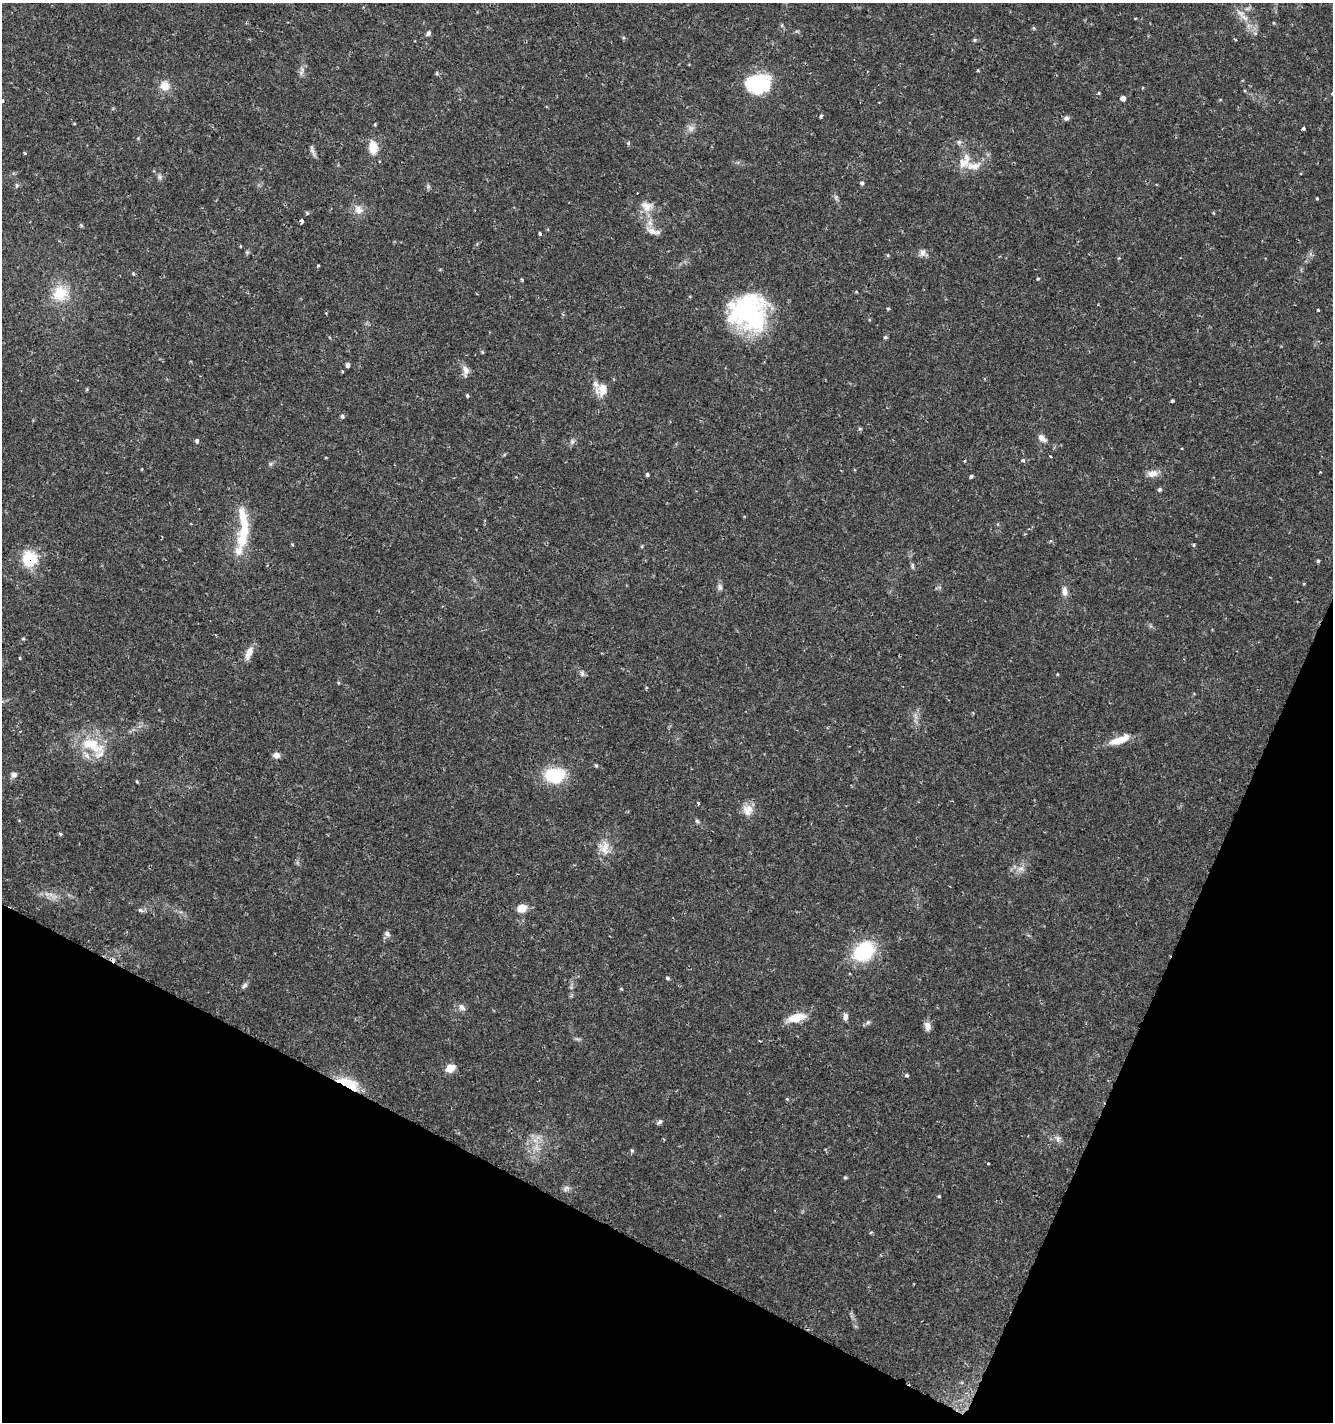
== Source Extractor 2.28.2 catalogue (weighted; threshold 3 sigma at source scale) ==
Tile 15 of 4 x 4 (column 3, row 4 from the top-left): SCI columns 2933-4263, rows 3-1422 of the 5800 x 5692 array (HDU 1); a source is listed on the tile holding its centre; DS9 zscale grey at full resolution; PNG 1335 x 1424 px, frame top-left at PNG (2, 3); no overlay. Shown black and unused: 21% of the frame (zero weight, under 2 of 3 exposures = <1% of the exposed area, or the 3 px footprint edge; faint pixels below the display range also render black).
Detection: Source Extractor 2.28.2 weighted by HDU 2 'WHT'; one run over the whole footprint, this tile lists its part. Background 0.0364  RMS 0.0033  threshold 0.015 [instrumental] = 3 sigma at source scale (4.5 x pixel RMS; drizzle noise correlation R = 1.50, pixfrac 1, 0.0396/0.0396 arcsec/px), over >= 5 px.
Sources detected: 111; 1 too faint to see at this stretch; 4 inside a brighter object's white glare — not listed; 5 inside a brighter listed object's ellipse — not listed separately; the other 101 listed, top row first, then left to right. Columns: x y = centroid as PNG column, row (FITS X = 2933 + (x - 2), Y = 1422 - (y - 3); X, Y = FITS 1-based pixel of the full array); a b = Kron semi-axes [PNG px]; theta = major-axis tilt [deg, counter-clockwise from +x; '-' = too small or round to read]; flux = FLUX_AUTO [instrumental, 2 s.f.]
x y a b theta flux
1244 18 13 6 -31 2.1
428 33 6 5 - 0.84
975 40 5 4 - 0.5
302 71 13 3 75 0.9
437 73 5 3 - 0.34
763 85 26 17 -15 10
165 86 12 11 - 3.5
1332 93 3 3 - 0.28
1123 98 5 4 - 1.5
3 100 3 3 - 0.5
821 116 4 3 - 0.53
1066 118 7 6 - 0.87
375 124 5 3 - 0.28
1303 129 3 3 - 1.1
959 142 6 5 - 0.66
628 143 5 4 - 0.42
312 147 8 4 -89 0.75
373 147 15 9 -84 5.2
25 153 3 3 - 0.4
973 166 26 10 -3 4.3
160 177 7 4 -89 0.67
862 183 5 5 - 0.65
16 185 6 4 -71 0.43
1317 199 3 2 - 0.3
647 206 17 12 -22 3.6
358 210 13 10 -38 2.6
302 221 4 3 - 5.4
81 225 6 5 - 0.43
652 231 15 8 -26 2.6
540 233 4 3 - 0.52
240 246 3 2 - 0.44
923 252 10 8 67 1.4
318 266 3 3 - 0.51
133 274 5 4 - 0.36
1038 279 4 3 - 0.33
60 293 21 18 -82 8.8
888 308 5 3 - 0.32
1318 310 3 2 - 0.34
752 316 49 34 81 34
885 337 5 5 - 0.45
348 365 5 4 - 0.95
466 370 12 8 -79 1.9
602 389 14 12 57 4.3
467 395 5 4 - 0.44
1172 401 3 3 - 0.44
342 416 5 4 - 0.52
860 429 5 3 - 0.4
1042 438 12 7 -41 1.7
197 441 6 5 - 0.6
572 442 7 6 - 0.79
1050 456 3 2 - 0.27
1022 461 3 3 - 1.5
1152 473 14 9 10 2.4
647 474 5 4 - 0.56
971 476 4 4 - 0.6
1160 489 5 5 - 0.55
244 530 44 11 82 14
292 545 4 3 - 0.33
1194 545 4 3 - 0.46
30 559 13 13 - 13
1318 561 4 4 - 0.46
912 566 8 4 -82 0.54
720 587 10 6 -84 0.93
1065 591 12 7 -85 1.7
249 653 19 8 67 2.8
20 658 3 3 - 0.49
582 673 8 5 -70 0.77
1120 740 26 8 21 5.2
92 745 37 17 -24 12
276 755 8 7 - 1.5
596 765 5 3 - 0.44
14 774 8 6 10 1
554 775 17 13 -1 18
137 782 5 3 - 0.33
698 803 3 3 - 0.54
748 810 15 13 85 3.3
697 821 7 4 -45 0.52
604 847 20 13 -84 4.3
521 908 10 9 - 3.3
140 910 5 4 - 0.85
387 934 8 6 -30 0.97
863 952 23 16 41 23
667 978 4 4 - 0.56
245 985 8 6 50 0.83
462 1007 11 7 -45 1.3
845 1016 8 6 -89 1.4
796 1018 21 9 14 5.8
868 1022 6 4 72 0.52
927 1026 10 7 -81 2
760 1041 3 2 - 0.29
450 1068 11 9 31 3
907 1075 5 4 - 0.55
348 1084 20 8 -23 12
787 1099 4 4 - 0.32
659 1122 8 5 34 0.7
1058 1138 8 7 - 1.1
632 1150 6 4 -67 0.44
988 1164 3 2 - 0.5
845 1177 6 4 0 0.38
939 1196 4 4 - 0.29
871 1232 4 3 - 0.53
Overlapping masked pixels (flux is a lower limit): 2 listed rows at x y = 30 559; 348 1084
Isophote crosses this tile's border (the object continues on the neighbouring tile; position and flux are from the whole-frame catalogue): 2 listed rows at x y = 1332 93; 3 100